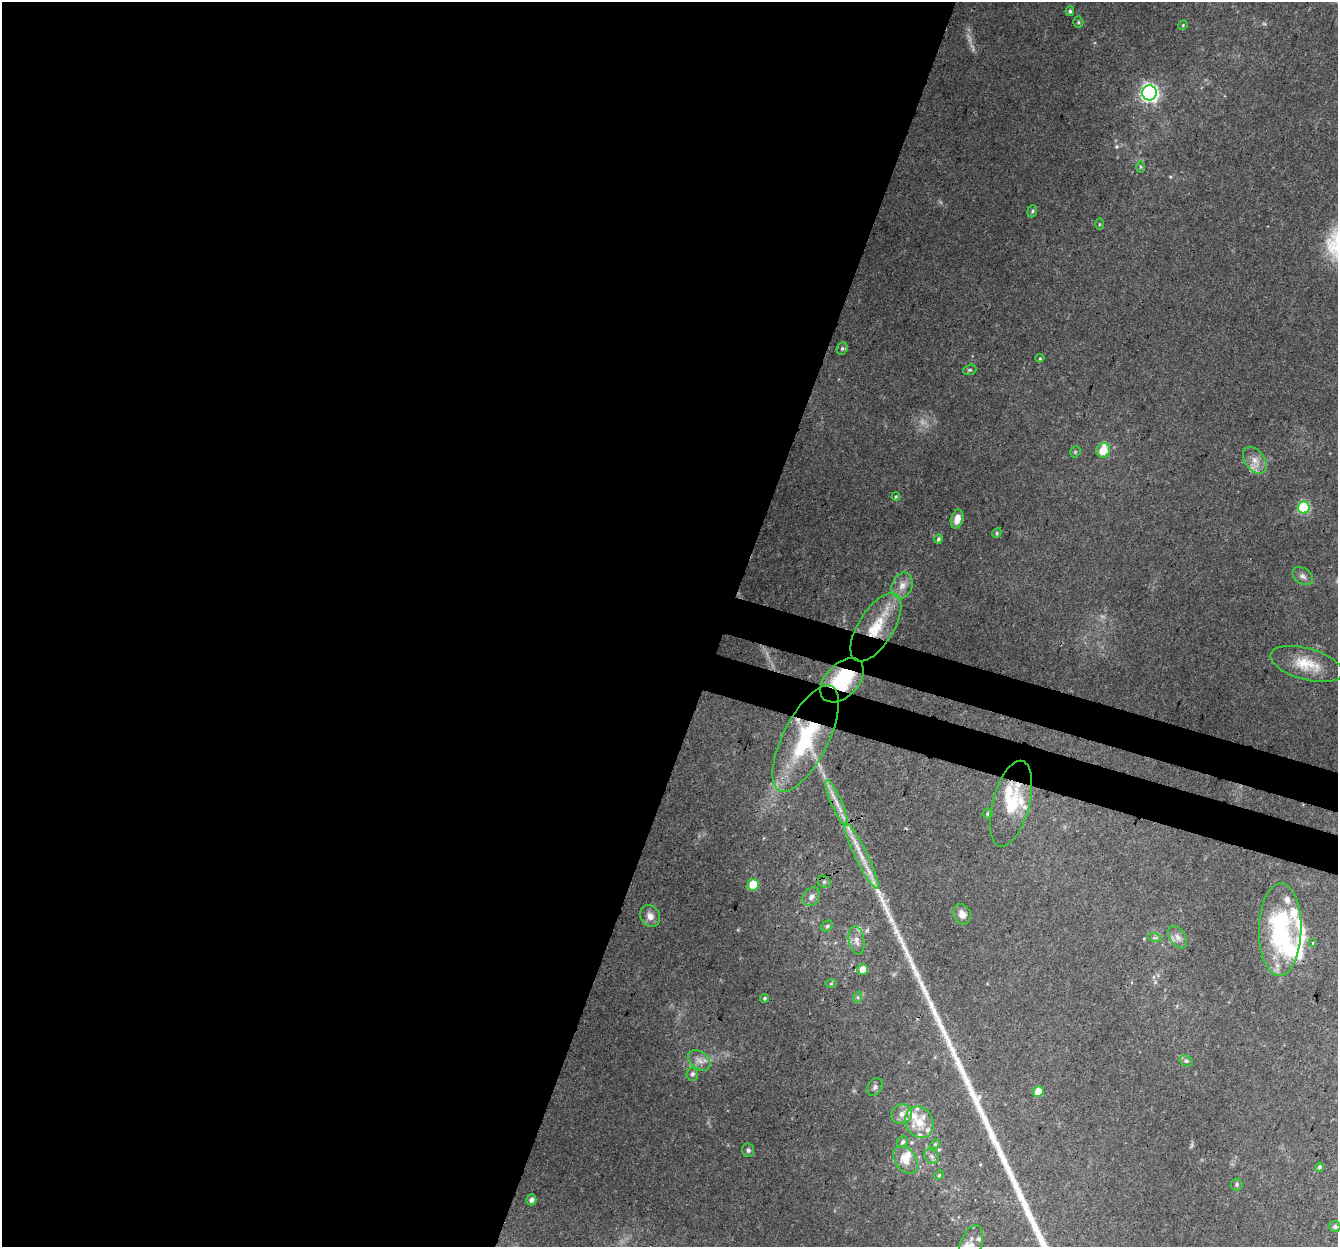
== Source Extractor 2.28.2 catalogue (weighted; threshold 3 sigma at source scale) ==
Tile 5 of 4 x 4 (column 1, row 2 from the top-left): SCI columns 21-1356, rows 2763-4007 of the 5396 x 5587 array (HDU 1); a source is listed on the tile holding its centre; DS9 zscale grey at full resolution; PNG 1340 x 1249 px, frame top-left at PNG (2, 2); each listed source drawn as its Kron ellipse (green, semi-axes under 4 px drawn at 4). Shown black and unused: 57% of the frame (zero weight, under 3 of 4 exposures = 5% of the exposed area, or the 3 px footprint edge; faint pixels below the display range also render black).
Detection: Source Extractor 2.28.2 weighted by HDU 2 'WHT'; one run over the whole footprint, this tile lists its part. Background 0.0915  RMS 0.0058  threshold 0.0259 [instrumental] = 3 sigma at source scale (4.5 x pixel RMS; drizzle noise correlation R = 1.50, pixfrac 1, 0.0396/0.0396 arcsec/px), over >= 5 px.
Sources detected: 85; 5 too faint to see at this stretch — neither listed nor drawn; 19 inside a brighter listed object's ellipse — not listed separately; the other 61 listed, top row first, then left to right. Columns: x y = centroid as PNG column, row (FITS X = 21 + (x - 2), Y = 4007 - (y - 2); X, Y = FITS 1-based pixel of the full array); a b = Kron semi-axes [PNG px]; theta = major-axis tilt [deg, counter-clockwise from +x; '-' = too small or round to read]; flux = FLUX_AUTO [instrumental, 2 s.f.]
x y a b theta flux
1070 11 5 4 - 1.1
1078 22 5 5 - 0.85
1183 25 5 4 - 0.6
1149 93 7 7 - 200
1140 167 6 4 90 0.77
1032 211 6 4 69 0.98
1099 224 5 3 - 0.59
842 348 6 5 - 1.2
1040 358 4 4 - 0.63
970 370 7 5 18 1
1103 450 7 7 - 11
1075 452 6 4 46 0.86
1255 460 15 9 -53 5.5
896 497 4 3 - 0.61
1304 507 6 6 - 54
957 519 10 6 74 5
997 533 5 4 - 0.73
938 539 4 4 - 0.99
1303 576 11 7 -33 2.6
902 585 13 10 66 5.4
876 627 39 17 58 28
1306 664 37 16 -16 16
842 680 26 16 46 35
806 738 59 22 63 53
837 803 25 5 -66 6.1
1011 804 44 18 75 25
988 814 5 5 - 0.89
861 856 37 6 -64 11
824 882 7 5 -42 1.5
753 885 6 5 - 21
811 897 10 8 52 2.7
962 914 10 8 -65 4.1
650 916 11 9 -59 4.4
827 926 6 5 - 0.92
1280 929 46 21 89 70
1178 937 12 7 -56 3.4
1155 938 7 4 -18 1
857 940 14 7 -80 4
1313 943 3 3 - 0.85
862 969 5 5 - 6.3
831 984 6 4 1 0.78
858 997 6 4 72 0.84
764 998 5 4 - 0.83
699 1060 12 8 -38 4
1186 1061 7 5 -18 1.3
692 1074 6 6 - 1.8
875 1087 9 7 59 1.9
1038 1092 5 5 - 9.5
902 1114 10 9 - 4.2
919 1122 16 13 -63 11
903 1142 6 5 - 1.3
935 1144 5 4 - 0.68
748 1150 7 6 - 1.4
932 1156 8 6 -43 1.7
906 1160 15 10 -53 7.9
1319 1167 4 4 - 1.3
939 1175 5 4 - 0.74
1237 1184 6 6 - 1.1
531 1200 5 5 - 2.2
1335 1227 6 5 - 1.3
971 1245 21 10 70 6.8
Overlapping masked pixels (flux is a lower limit): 5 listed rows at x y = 876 627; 842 680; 806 738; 1011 804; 861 856
Isophote crosses this tile's border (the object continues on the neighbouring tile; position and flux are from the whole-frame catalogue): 1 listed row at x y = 971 1245
Unlisted compact peaks at least as high as the median listed source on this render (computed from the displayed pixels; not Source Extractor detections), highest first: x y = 896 931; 931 1006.